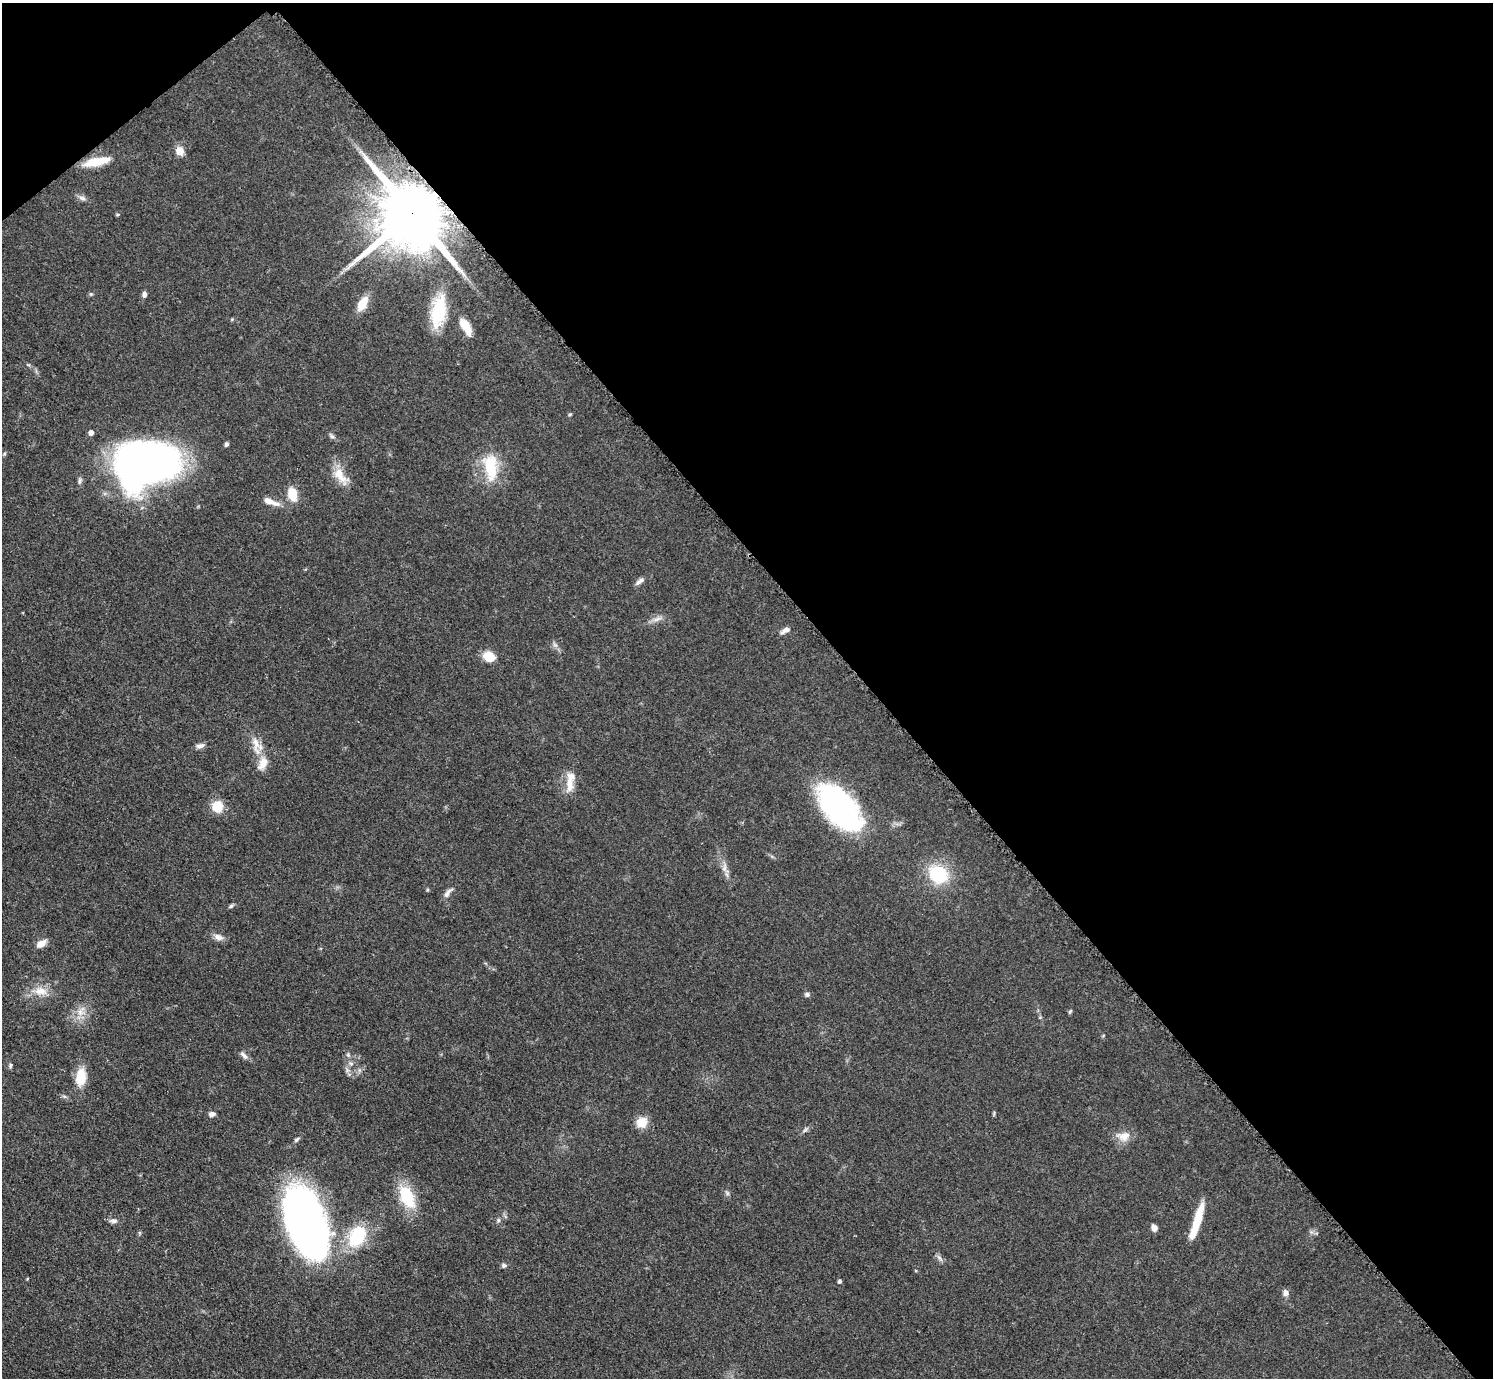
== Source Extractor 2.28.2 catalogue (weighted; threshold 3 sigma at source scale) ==
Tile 3 of 4 x 4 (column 3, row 1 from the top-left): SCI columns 2989-4479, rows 4432-5807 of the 5971 x 5968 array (HDU 1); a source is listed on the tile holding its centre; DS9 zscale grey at full resolution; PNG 1495 x 1380 px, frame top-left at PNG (2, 3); no overlay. Shown black and unused: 43% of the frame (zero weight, under 3 of 5 exposures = <1% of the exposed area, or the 3 px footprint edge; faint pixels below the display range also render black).
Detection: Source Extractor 2.28.2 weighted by HDU 2 'WHT'; one run over the whole footprint, this tile lists its part. Background 0.0501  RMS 0.0052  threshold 0.0233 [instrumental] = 3 sigma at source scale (4.5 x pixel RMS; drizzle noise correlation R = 1.50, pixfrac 1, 0.05/0.05 arcsec/px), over >= 5 px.
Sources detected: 64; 1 long thin detection or spike segment (spike, bleed or trail) — not listed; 1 inside a brighter listed object's ellipse — not listed separately; the other 62 listed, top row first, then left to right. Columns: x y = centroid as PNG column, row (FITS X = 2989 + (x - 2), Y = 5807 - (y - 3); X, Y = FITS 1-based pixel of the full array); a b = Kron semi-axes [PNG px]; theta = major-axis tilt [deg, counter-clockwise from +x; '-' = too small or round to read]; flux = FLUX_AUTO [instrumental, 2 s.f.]
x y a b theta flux
180 151 10 8 -63 4.8
97 162 31 9 12 12
82 198 10 6 -23 1.9
412 214 17 17 - 6100
117 215 4 4 - 0.67
91 294 5 5 - 0.7
144 294 8 6 88 1.6
362 304 13 7 61 12
439 311 36 15 81 25
232 319 5 4 - 0.53
466 326 20 9 -59 8.8
570 414 6 3 19 0.55
91 433 5 4 - 2.4
332 436 7 5 -43 1.1
226 444 5 4 - 1.2
146 463 53 36 8 330
490 467 36 16 -84 20
340 475 27 11 -57 8.8
79 481 9 5 78 1.4
292 494 12 8 -78 11
638 582 10 6 49 2
657 619 12 5 26 2.4
785 630 13 6 28 2.6
555 645 8 4 -36 1.2
489 657 12 9 -22 8.6
256 743 33 10 -79 8.4
200 746 11 6 10 2.2
570 781 31 10 84 7.3
217 806 11 11 - 10
840 807 53 27 -48 120
724 868 9 6 61 1.9
938 874 19 16 -35 29
448 893 17 6 51 2.5
231 906 7 5 30 0.92
218 937 13 8 -22 2.9
41 944 12 7 35 4.2
41 991 19 10 -6 6.9
807 994 6 5 - 1.3
1070 1011 6 4 63 0.72
80 1012 15 9 61 4.9
244 1055 14 5 -44 2.1
351 1063 7 4 -2 1.1
10 1065 6 5 - 0.9
81 1077 20 11 84 12
212 1114 8 6 7 1.9
642 1122 12 11 - 8
805 1130 9 4 54 1.1
1124 1136 20 12 2 5.7
296 1140 8 5 45 1
727 1193 7 4 -72 0.93
407 1197 20 12 -63 26
498 1220 6 5 - 1
114 1221 10 6 -4 2
305 1221 66 31 -69 320
1197 1221 39 7 73 15
1154 1228 6 5 - 3
1311 1232 6 5 - 1.1
357 1236 22 15 63 30
939 1258 11 3 -40 1.2
504 1265 6 5 - 1.3
840 1281 4 4 - 1.2
1285 1293 8 7 - 2.2
Overlapping masked pixels (flux is a lower limit): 1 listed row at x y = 412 214